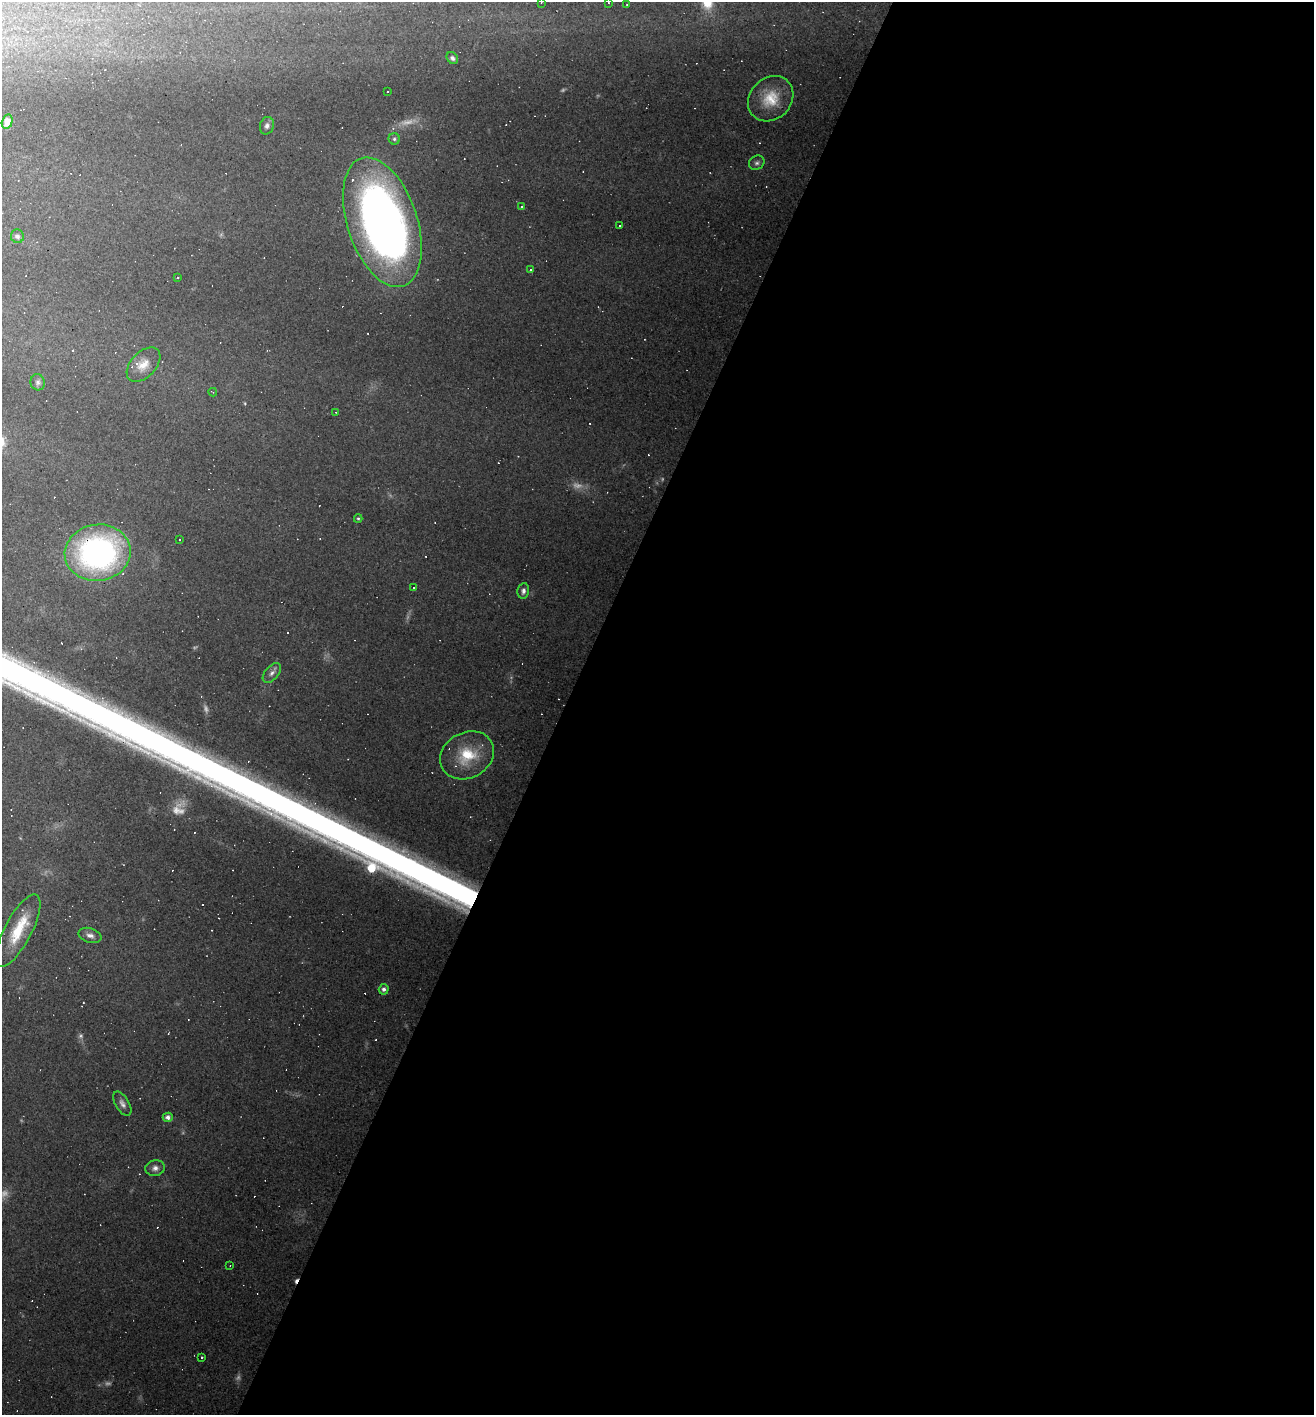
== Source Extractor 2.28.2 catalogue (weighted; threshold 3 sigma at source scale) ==
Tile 12 of 4 x 4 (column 4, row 3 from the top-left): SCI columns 4212-5523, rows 1414-2826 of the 5661 x 5651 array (HDU 1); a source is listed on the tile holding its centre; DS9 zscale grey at full resolution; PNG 1316 x 1417 px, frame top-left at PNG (2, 2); each listed source drawn as its Kron ellipse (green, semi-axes under 4 px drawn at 4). Shown black and unused: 57% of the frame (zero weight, under 3 of 4 exposures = <1% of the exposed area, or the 3 px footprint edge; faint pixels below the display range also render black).
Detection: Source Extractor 2.28.2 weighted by HDU 2 'WHT'; one run over the whole footprint, this tile lists its part. Background 0.133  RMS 0.0097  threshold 0.0436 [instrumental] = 3 sigma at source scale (4.5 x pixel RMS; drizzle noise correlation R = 1.50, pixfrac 1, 0.05/0.05 arcsec/px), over >= 5 px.
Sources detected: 82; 12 too faint to see at this stretch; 32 cosmic-ray / hot-pixel residue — neither listed nor drawn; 3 inside a brighter listed object's ellipse — not listed separately; the other 35 listed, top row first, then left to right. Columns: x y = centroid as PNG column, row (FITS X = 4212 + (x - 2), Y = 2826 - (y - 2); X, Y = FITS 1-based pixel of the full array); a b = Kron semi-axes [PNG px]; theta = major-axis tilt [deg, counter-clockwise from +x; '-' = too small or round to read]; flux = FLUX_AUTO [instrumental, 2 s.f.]
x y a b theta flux
541 2 3 2 - 0.96
608 3 3 2 - 0.73
627 4 3 2 - 0.78
452 58 6 5 - 2.7
388 91 2 2 - 0.89
771 99 24 20 45 28
7 122 7 5 74 6.9
267 126 9 7 75 3.5
394 139 6 5 - 1.9
757 163 8 7 - 3
522 207 3 3 - 13
382 222 67 35 -72 630
620 225 2 2 - 0.81
17 236 7 6 - 3
531 270 3 3 - 4.3
178 277 2 2 - 0.92
144 365 20 12 46 14
38 382 8 7 - 2.9
213 392 4 3 - 0.77
336 412 3 2 - 0.56
358 518 4 4 - 1.3
180 539 3 2 - 0.98
98 553 33 28 8 250
414 587 3 3 - 41
523 591 8 5 80 3.6
272 673 11 6 48 4.2
467 755 28 23 28 39
18 931 40 13 62 38
90 935 12 7 -17 5
384 989 5 5 - 3.5
122 1104 13 6 -60 4.8
168 1117 5 4 - 4.5
155 1168 10 7 10 4.7
230 1266 3 2 - 0.8
202 1357 3 3 - 4.4
Overlapping masked pixels (flux is a lower limit): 1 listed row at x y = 98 553
Isophote crosses this tile's border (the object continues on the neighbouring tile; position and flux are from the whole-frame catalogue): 1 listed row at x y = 541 2
Unlisted compact peaks at least as high as the median listed source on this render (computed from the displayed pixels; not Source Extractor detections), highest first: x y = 371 871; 339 842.